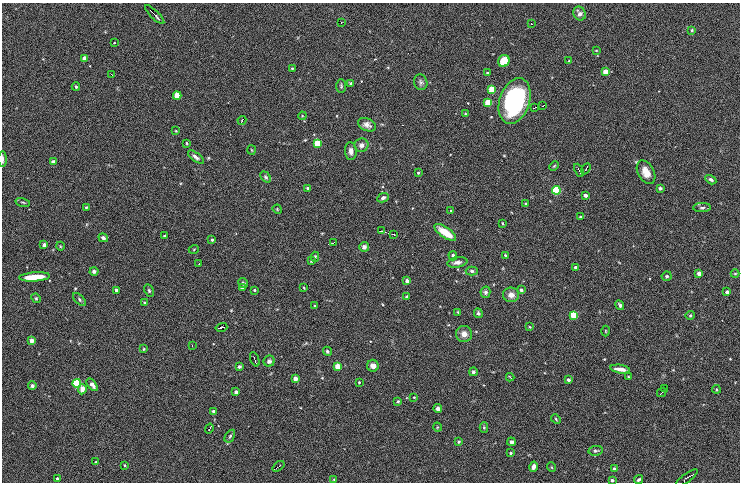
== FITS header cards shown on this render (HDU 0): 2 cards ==
NAXIS1  =                  738 / Axis Length
NAXIS2  =                  480 / Axis Length

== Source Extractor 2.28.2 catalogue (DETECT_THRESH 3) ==
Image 738 x 480 px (HDU 0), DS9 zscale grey, 1 PNG px = 1 image px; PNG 742 x 484 px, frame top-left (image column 1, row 480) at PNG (2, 3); each listed source drawn as its Kron ellipse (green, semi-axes under 4 px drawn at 4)
Background 0.807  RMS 14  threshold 42.2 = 3 sigma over >= 5 px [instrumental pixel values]
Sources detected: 154; all 154 listed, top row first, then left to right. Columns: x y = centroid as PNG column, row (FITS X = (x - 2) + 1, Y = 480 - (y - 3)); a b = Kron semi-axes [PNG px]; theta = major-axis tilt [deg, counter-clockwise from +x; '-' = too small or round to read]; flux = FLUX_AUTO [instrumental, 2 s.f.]
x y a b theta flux
580 13 7 6 - 3600
155 15 13 2 -44 2900
341 22 3 2 - 840
531 23 2 2 - 870
692 30 4 4 - 1100
114 43 2 2 - 540
596 50 4 2 - 590
85 58 4 4 - 11000
504 61 6 5 - 16000
569 61 4 3 - 980
292 68 3 3 - 920
605 72 4 4 - 14000
487 73 4 3 - 990
111 74 3 2 - 1300
421 82 8 6 -74 2400
351 83 4 4 - 1500
341 86 7 4 -90 1400
76 87 4 3 - 1400
492 89 4 4 - 41000
177 95 4 4 - 25000
515 101 23 15 71 130000
488 102 4 4 - 36000
543 106 3 2 - 1400
534 108 4 2 - 1000
465 114 4 3 - 860
302 116 4 3 - 790
242 120 4 2 - 1400
367 125 9 6 -23 4300
176 131 3 2 - 650
187 143 3 3 - 920
317 143 4 4 - 34000
361 145 7 7 - 4700
251 150 5 3 - 800
351 151 9 6 -86 4800
196 157 9 4 -38 2800
2 159 8 3 -89 2500
53 162 4 3 - 6900
554 166 5 3 - 930
586 169 6 2 58 1700
579 170 7 2 -65 1800
646 172 13 8 -60 9900
418 173 3 3 - 1200
266 177 6 4 -52 1700
711 180 6 4 -32 2200
308 188 3 3 - 1500
660 188 4 3 - 1500
556 190 4 4 - 110000
585 195 4 3 - 3800
383 198 6 4 26 2600
23 202 7 3 -14 1200
526 204 3 3 - 1100
86 207 3 2 - 830
702 208 9 4 1 1900
277 209 5 3 - 870
451 210 3 2 - 660
580 217 3 2 - 850
502 223 4 2 - 810
381 231 2 2 - 610
445 232 13 5 -35 15000
394 234 4 2 - 1300
164 236 3 2 - 1100
103 238 5 4 - 2400
212 240 3 3 - 1700
333 243 3 2 - 1800
44 245 4 3 - 2100
60 246 4 3 - 720
364 247 5 5 - 3100
194 249 5 3 - 710
505 255 3 3 - 1000
453 256 4 4 - 2000
315 257 5 3 - 950
311 261 4 3 - 1000
457 262 10 5 9 3600
199 264 2 2 - 500
576 268 3 3 - 3900
94 271 4 4 - 2300
472 271 6 4 -3 2100
699 273 4 3 - 6300
735 274 4 4 - 1000
667 276 5 5 - 1900
35 277 15 4 4 17000
407 281 4 3 - 4500
243 283 5 4 - 1700
242 288 3 3 - 2200
304 288 4 3 - 720
116 290 3 3 - 3000
149 290 6 4 -64 1400
254 290 4 3 - 1300
521 290 3 3 - 2600
485 292 6 5 - 2400
727 292 3 3 - 3500
511 295 8 7 - 6400
407 297 3 3 - 3700
36 298 5 4 - 1100
79 299 8 4 -46 1600
145 303 4 3 - 1000
620 305 5 3 - 2000
315 306 3 2 - 690
458 312 3 3 - 900
478 313 5 4 - 2100
574 315 4 4 - 60000
690 315 4 3 - 990
221 327 6 2 15 2300
530 327 3 3 - 790
606 331 5 3 - 760
464 334 8 8 - 6300
31 341 4 3 - 8400
192 345 3 3 - 650
144 349 4 4 - 870
327 351 5 4 - 1600
255 359 7 2 -69 1300
269 361 5 5 - 2200
338 366 4 4 - 22000
373 366 6 5 - 4700
239 367 4 3 - 1700
620 369 10 3 -9 5700
473 372 4 3 - 1800
510 377 4 2 - 2100
628 377 3 2 - 870
295 378 4 3 - 6800
568 380 3 3 - 2600
359 382 3 3 - 920
77 383 4 4 - 96000
92 385 7 4 -50 5000
32 386 4 4 - 2100
82 389 5 4 - 5800
665 389 4 2 - 800
716 389 4 2 - 850
236 392 3 3 - 3700
662 392 5 2 - 1100
414 397 3 3 - 670
398 401 3 3 - 1300
438 409 4 4 - 4000
213 411 3 3 - 2000
556 419 5 3 - 1000
437 427 5 3 - 790
484 427 5 4 - 1000
209 428 5 2 - 1300
230 436 7 4 58 1600
459 442 3 3 - 1600
511 442 4 4 - 2600
596 451 7 4 7 1800
510 453 3 3 - 1600
96 462 3 3 - 710
125 465 3 2 - 910
278 466 7 2 39 1700
533 467 5 3 - 3800
551 467 5 3 - 780
614 469 3 3 - 2000
57 478 3 3 - 1400
687 478 13 2 35 1800
334 479 3 2 - 890
612 480 3 3 - 2100
639 480 5 3 - 1700
At the frame edge (FLAGS 8, measured only in part): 2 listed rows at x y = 2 159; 612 480